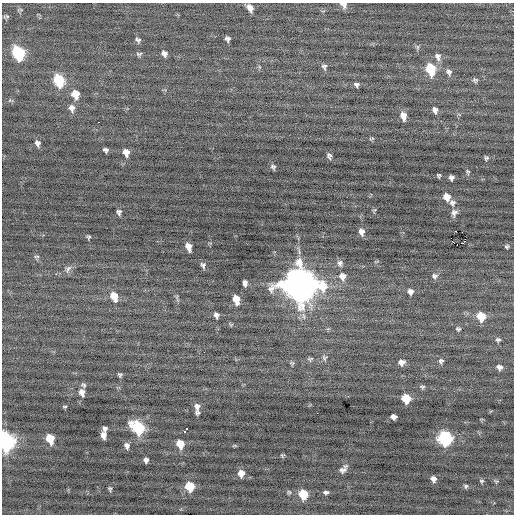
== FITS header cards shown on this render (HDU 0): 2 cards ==
NAXIS1  =                  512 / Axis length
NAXIS2  =                  512 / Axis length

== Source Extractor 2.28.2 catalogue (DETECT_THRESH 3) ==
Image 512 x 512 px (HDU 0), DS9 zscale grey, 1 PNG px = 1 image px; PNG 516 x 516 px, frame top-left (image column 1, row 512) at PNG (2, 3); no overlay
Background -0.0603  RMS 0.73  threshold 2.19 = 3 sigma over >= 5 px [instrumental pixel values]
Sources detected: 98; all 98 listed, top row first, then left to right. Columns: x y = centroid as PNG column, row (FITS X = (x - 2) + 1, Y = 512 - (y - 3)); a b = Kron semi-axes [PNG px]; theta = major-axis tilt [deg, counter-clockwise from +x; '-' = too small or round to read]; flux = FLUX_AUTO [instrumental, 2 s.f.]
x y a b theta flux
343 5 8 6 -47 320
250 8 8 6 -59 300
20 10 8 3 0 58
6 16 7 5 7 90
227 39 5 5 - 140
138 40 7 5 -34 120
418 47 6 4 90 87
18 53 9 7 -70 5100
139 54 8 6 2 100
164 54 6 5 - 200
438 56 11 8 -70 250
324 66 8 7 - 140
431 69 9 7 -74 2400
449 72 10 7 -64 190
59 80 9 7 -68 3300
475 80 7 5 -29 100
357 85 5 5 - 130
75 94 9 7 -73 800
10 100 6 4 71 61
72 108 10 8 -73 250
435 110 8 7 - 200
403 116 8 6 -77 470
98 122 3 2 - 700
372 138 9 4 1 70
37 143 8 6 -70 180
106 150 5 4 - 130
126 152 7 6 - 420
329 156 6 5 - 130
486 158 5 4 - 87
273 167 6 5 - 110
468 172 8 5 -77 89
439 175 4 4 - 76
451 178 5 5 - 160
447 197 7 6 - 540
452 203 8 8 - 180
374 210 7 4 73 66
119 212 6 5 - 140
454 213 9 7 73 200
361 232 8 6 -78 280
88 237 4 4 - 76
507 246 5 4 - 81
188 247 7 5 -72 460
37 256 8 4 0 77
340 263 8 7 - 170
203 265 7 5 -69 130
68 269 11 7 58 190
342 276 9 8 - 360
434 276 9 7 -10 160
245 283 6 4 -87 180
299 284 14 13 - 95000
410 292 6 6 - 220
114 296 9 7 -68 880
236 300 7 5 -74 900
216 315 5 5 - 170
481 316 7 7 - 1100
458 329 7 5 -23 90
498 340 6 5 - 100
324 358 8 6 -60 120
310 359 8 5 21 92
441 361 7 7 - 140
401 362 6 5 - 260
292 363 6 5 - 75
499 367 6 5 - 210
120 375 4 4 - 85
83 385 7 5 -37 93
422 387 7 5 -6 94
82 392 9 6 -73 290
406 399 7 6 - 1600
197 406 9 6 -87 210
65 407 6 3 -4 59
198 413 5 4 - 99
317 413 2 2 - 120
393 417 6 5 - 280
105 428 5 5 - 150
138 428 9 7 -54 5700
187 428 3 2 - 110
185 432 3 2 - 56
103 435 7 5 -87 300
445 438 8 8 - 7200
50 439 8 6 -73 1200
5 441 10 7 -79 15000
130 442 2 2 - 55
180 444 7 6 - 840
127 445 6 5 - 180
235 446 7 3 0 52
282 456 5 5 - 63
146 460 5 5 - 150
343 469 11 5 48 210
241 473 6 6 - 440
433 479 5 5 - 260
482 481 6 5 - 70
496 481 7 4 -24 67
190 486 7 6 - 1700
466 486 5 4 - 83
110 489 5 4 - 77
289 492 6 5 - 73
326 492 5 4 - 110
303 494 7 6 - 1500
At the frame edge (FLAGS 8, measured only in part): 2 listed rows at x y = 343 5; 5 441